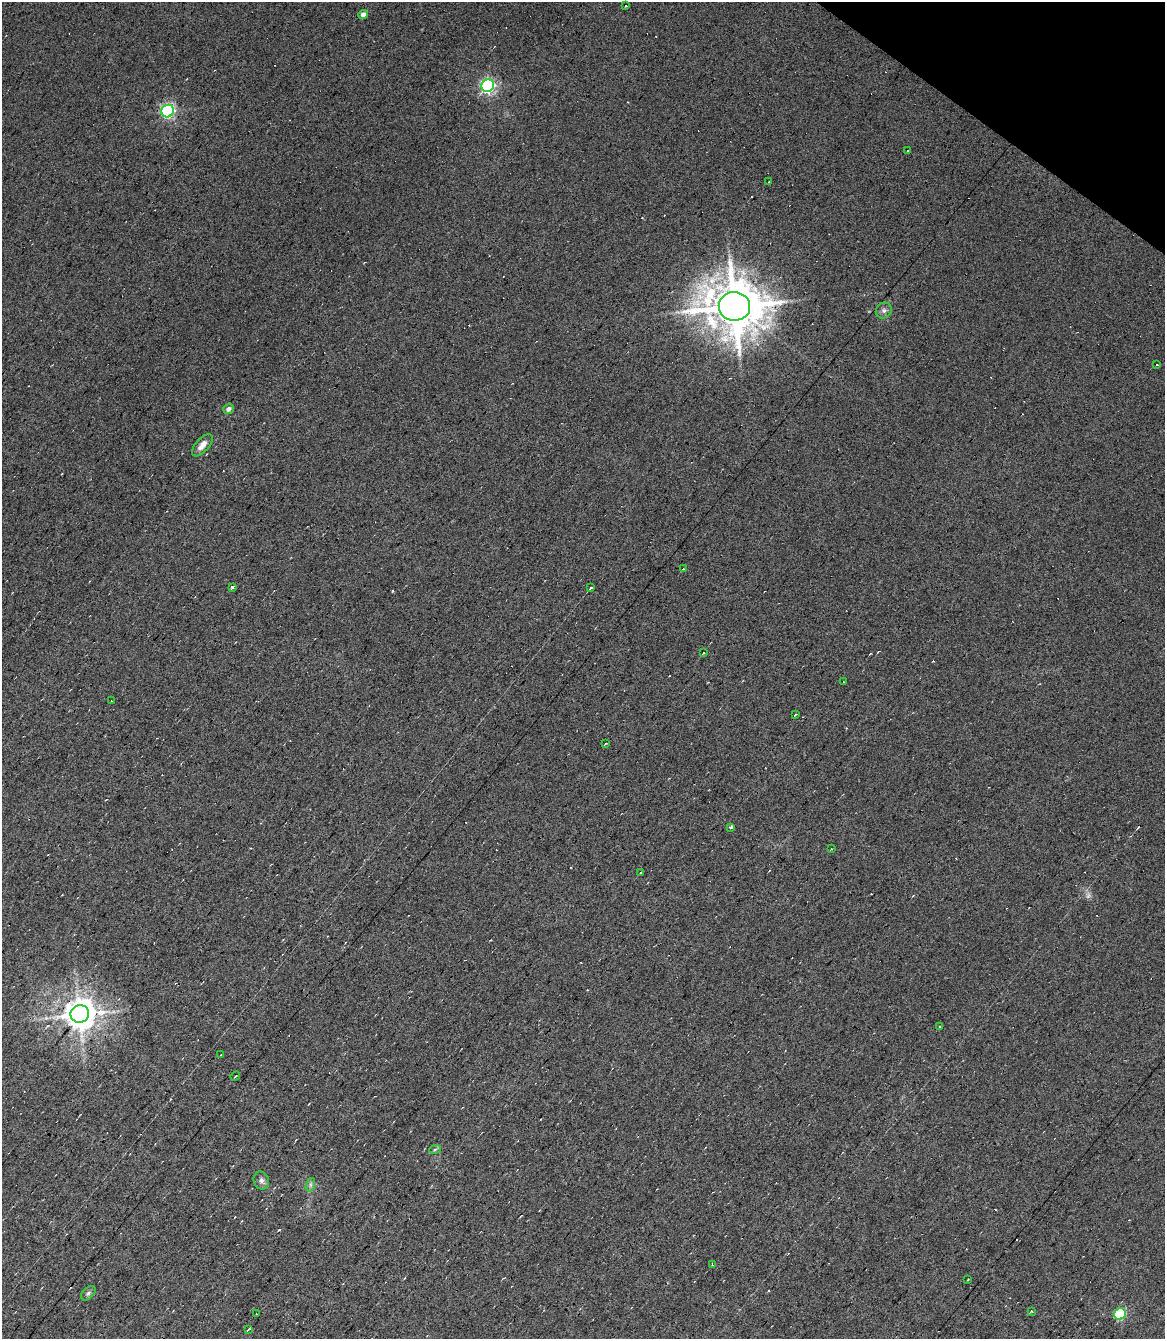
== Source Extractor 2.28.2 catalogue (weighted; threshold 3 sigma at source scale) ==
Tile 7 of 4 x 3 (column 3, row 2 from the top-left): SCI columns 2328-3490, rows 1545-2881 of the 4654 x 4391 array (HDU 1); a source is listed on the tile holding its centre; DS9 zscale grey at full resolution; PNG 1167 x 1341 px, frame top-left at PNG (2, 2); each listed source drawn as its Kron ellipse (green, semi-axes under 4 px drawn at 4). Shown black and unused: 3% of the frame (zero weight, under 7 of 13 exposures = <1% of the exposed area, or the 3 px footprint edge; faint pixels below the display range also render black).
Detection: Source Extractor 2.28.2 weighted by HDU 2 'WHT'; one run over the whole footprint, this tile lists its part. Background 0.0179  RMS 0.0058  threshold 0.0237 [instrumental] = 3 sigma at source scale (4.09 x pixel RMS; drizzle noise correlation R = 1.36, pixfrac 0.8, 0.0396/0.0396 arcsec/px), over >= 5 px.
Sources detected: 51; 1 too faint to see at this stretch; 14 cosmic-ray / hot-pixel residue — neither listed nor drawn; the other 36 listed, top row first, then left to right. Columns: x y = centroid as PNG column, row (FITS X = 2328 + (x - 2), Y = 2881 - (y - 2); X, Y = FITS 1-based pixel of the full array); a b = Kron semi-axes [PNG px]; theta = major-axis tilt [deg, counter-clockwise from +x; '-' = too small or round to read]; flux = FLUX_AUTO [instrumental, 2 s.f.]
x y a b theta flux
626 6 3 2 - 0.75
363 15 5 4 - 3.4
488 86 6 6 - 130
168 111 6 6 - 110
908 150 3 2 - 0.38
769 182 2 2 - 0.28
734 306 16 14 -1 2700
884 310 8 7 - 1.8
1157 364 3 2 - 0.59
228 409 6 5 - 2
202 445 13 6 49 3.8
683 569 3 2 - 0.29
232 587 3 3 - 6.6
591 587 3 3 - 3.8
703 653 4 3 - 0.54
843 682 3 2 - 0.76
111 701 3 2 - 0.37
795 714 3 3 - 3.2
605 744 3 2 - 0.42
731 827 3 3 - 15
831 849 4 3 - 0.38
641 872 3 3 - 0.57
80 1014 9 8 - 880
939 1027 3 3 - 17
220 1055 4 2 - 0.35
235 1076 5 2 - 0.43
435 1149 6 3 20 0.82
261 1180 9 7 -68 1.9
310 1185 7 4 72 1.2
712 1265 3 2 - 0.6
968 1279 3 2 - 0.32
88 1293 8 5 45 1.3
1031 1311 3 2 - 0.57
256 1314 2 2 - 0.31
1120 1314 6 5 - 35
248 1330 4 2 - 0.48
Overlapping masked pixels (flux is a lower limit): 2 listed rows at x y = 734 306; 80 1014